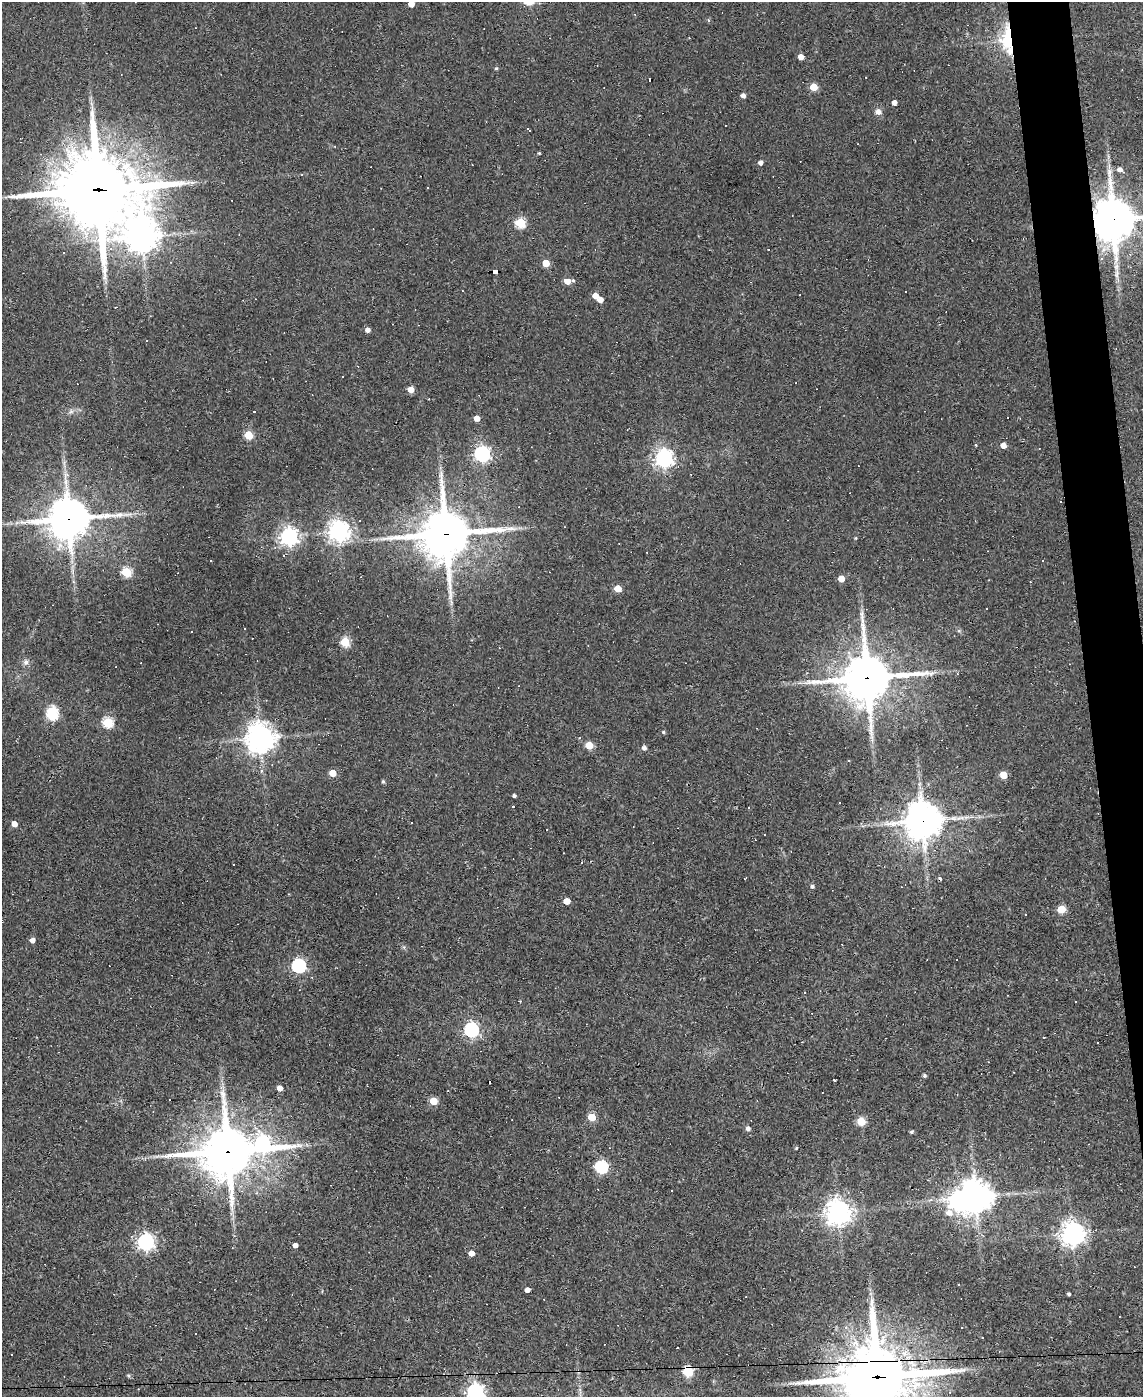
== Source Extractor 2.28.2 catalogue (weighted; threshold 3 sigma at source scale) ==
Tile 6 of 4 x 3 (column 2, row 2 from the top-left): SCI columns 1142-2282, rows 1625-3019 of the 4564 x 4539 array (HDU 1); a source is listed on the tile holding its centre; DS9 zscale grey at full resolution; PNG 1145 x 1399 px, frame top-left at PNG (2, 2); no overlay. Shown black and unused: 4% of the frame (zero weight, under 2 of 3 exposures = <1% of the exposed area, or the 3 px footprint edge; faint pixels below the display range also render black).
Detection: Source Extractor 2.28.2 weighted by HDU 2 'WHT'; one run over the whole footprint, this tile lists its part. Background 0.0835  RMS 0.0074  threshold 0.0335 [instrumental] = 3 sigma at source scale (4.5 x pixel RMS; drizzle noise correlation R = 1.50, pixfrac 1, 0.05/0.05 arcsec/px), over >= 5 px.
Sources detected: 163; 1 inside a brighter object's white glare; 58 cosmic-ray / hot-pixel residue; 2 long thin detections or spike segments (spike, bleed or trail) — not listed; the other 102 listed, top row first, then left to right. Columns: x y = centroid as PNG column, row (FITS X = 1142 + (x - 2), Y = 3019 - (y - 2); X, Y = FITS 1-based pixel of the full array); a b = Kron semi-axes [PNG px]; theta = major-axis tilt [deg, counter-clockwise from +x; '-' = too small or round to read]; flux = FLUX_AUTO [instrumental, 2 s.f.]
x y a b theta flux
411 4 5 4 - 7.8
1007 38 33 12 -89 39
801 57 4 4 - 6.2
496 68 4 4 - 0.97
814 87 5 5 - 22
743 95 4 4 - 3.4
894 102 4 4 - 3.4
878 112 6 6 - 4.3
527 129 3 3 - 1.8
539 153 3 3 - 0.81
760 163 4 4 - 3.1
1120 170 5 5 - 4
98 190 32 28 -12 5500
1113 220 14 13 - 2700
520 223 5 5 - 47
142 236 11 10 - 1000
111 249 5 5 - 1.6
63 253 3 2 - 0.71
546 263 5 4 - 13
495 271 6 4 -2 89
573 280 4 4 - 0.89
567 281 5 4 - 11
595 296 5 4 - 7.3
600 300 4 4 - 6
368 330 5 4 - 3.6
343 377 3 3 - 1.1
411 389 5 4 - 10
71 411 6 6 - 1.9
254 412 3 3 - 7
477 418 4 4 - 6.7
248 435 5 5 - 33
976 445 5 3 - 0.61
1003 445 5 4 - 6
482 454 6 6 - 220
664 458 7 6 - 330
68 519 14 13 - 2100
339 531 7 7 - 490
445 534 17 16 - 3100
289 536 7 6 - 330
856 538 5 3 - 0.68
619 544 3 2 - 0.57
211 561 2 2 - 0.6
1042 561 2 2 - 0.74
126 572 5 5 - 49
841 579 5 4 - 10
73 581 6 5 - 1.5
618 588 5 4 - 16
192 631 3 3 - 2.6
345 642 5 5 - 42
26 662 8 7 - 2.7
867 678 17 16 - 2700
52 713 7 6 - 89
108 723 5 5 - 58
663 732 5 4 - 1.1
260 738 9 9 - 890
589 745 5 5 - 17
644 748 5 5 - 2.5
849 760 3 2 - 0.91
262 771 4 4 - 2.2
333 773 5 4 - 12
1003 775 5 5 - 16
383 781 5 4 - 1.2
514 796 4 3 - 1.8
513 806 3 3 - 4.7
923 821 12 12 - 1600
14 824 5 4 - 6
812 886 4 4 - 1.6
566 901 5 4 - 11
1061 909 5 5 - 24
1025 915 3 2 - 0.56
32 940 5 4 - 4.3
299 966 6 6 - 140
804 992 3 2 - 0.69
471 1030 6 6 - 170
924 1076 4 4 - 1.5
834 1080 3 3 - 2.4
280 1088 4 4 - 6.3
223 1094 17 8 -83 6.5
433 1101 5 5 - 18
592 1117 5 5 - 23
861 1121 5 5 - 26
748 1129 5 5 - 2.7
911 1132 4 3 - 1.2
262 1144 14 8 -9 240
796 1148 4 3 - 0.72
228 1151 17 15 11 3200
601 1167 6 6 - 88
672 1191 3 3 - 3.6
975 1197 10 9 - 1300
838 1213 8 8 - 820
949 1213 8 7 - 4.7
1073 1234 8 8 - 660
146 1242 6 6 - 260
295 1245 4 4 - 3.9
471 1253 5 4 - 5.4
527 1290 4 4 - 3.8
1069 1294 3 3 - 1.3
677 1348 2 2 - 0.58
688 1371 6 5 - 59
129 1376 5 5 - 1.2
878 1377 26 23 2 5400
475 1392 6 6 - 280
Overlapping masked pixels (flux is a lower limit): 11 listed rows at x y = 1007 38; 98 190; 1113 220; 495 271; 68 519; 445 534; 867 678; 923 821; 228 1151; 688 1371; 878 1377
Isophote crosses this tile's border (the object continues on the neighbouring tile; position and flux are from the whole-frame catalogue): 4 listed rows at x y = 411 4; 1113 220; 878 1377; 475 1392